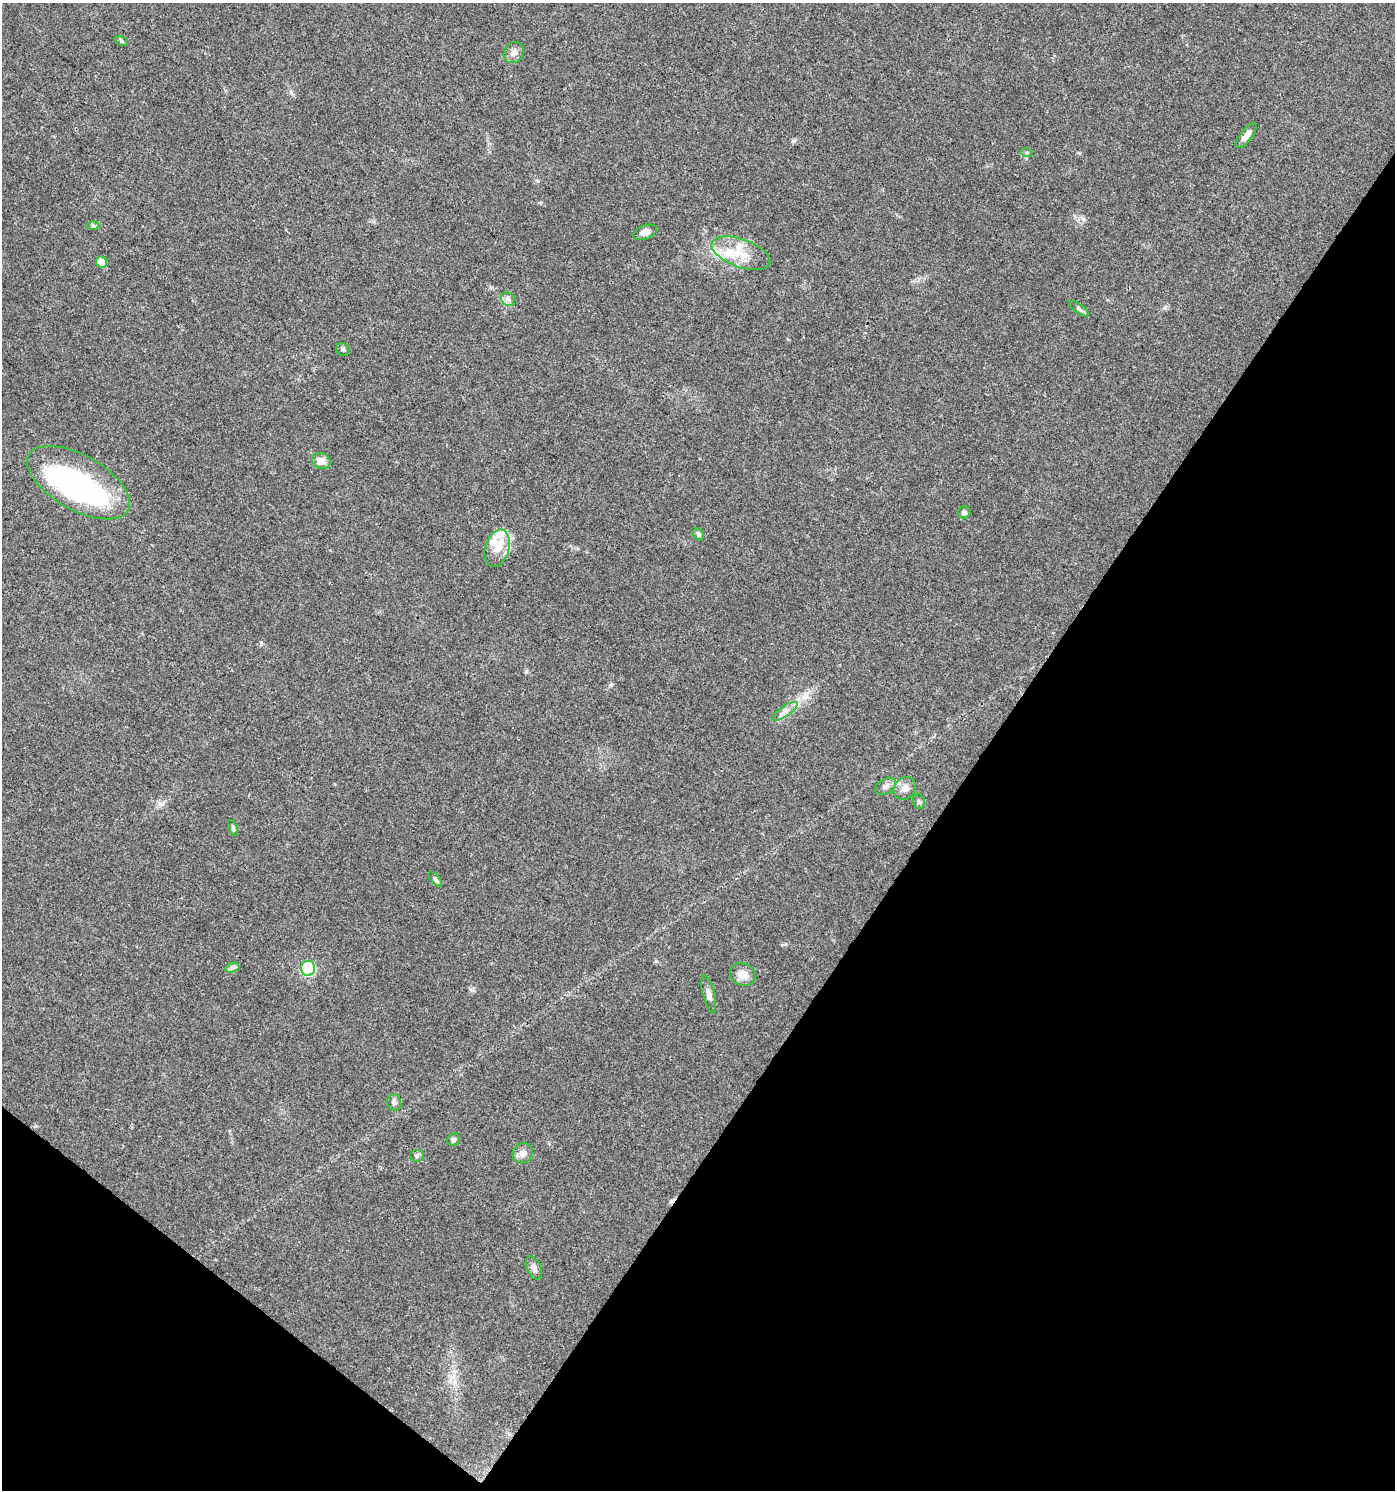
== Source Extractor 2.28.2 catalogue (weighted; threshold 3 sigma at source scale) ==
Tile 15 of 4 x 4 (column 3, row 4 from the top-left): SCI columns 2964-4356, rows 4-1491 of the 5997 x 5955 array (HDU 1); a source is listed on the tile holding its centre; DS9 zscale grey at full resolution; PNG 1397 x 1492 px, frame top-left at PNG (2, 3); each listed source drawn as its Kron ellipse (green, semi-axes under 4 px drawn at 4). Shown black and unused: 34% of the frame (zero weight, under 3 of 4 exposures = <1% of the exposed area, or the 3 px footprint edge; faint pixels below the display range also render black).
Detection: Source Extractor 2.28.2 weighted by HDU 2 'WHT'; one run over the whole footprint, this tile lists its part. Background 0.0437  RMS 0.0042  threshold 0.0188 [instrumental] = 3 sigma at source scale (4.5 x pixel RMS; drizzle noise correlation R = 1.50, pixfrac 1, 0.0396/0.0396 arcsec/px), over >= 5 px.
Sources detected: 38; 1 inside a brighter object's white glare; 1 cosmic-ray / hot-pixel residue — neither listed nor drawn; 5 inside a brighter listed object's ellipse — not listed separately; the other 31 listed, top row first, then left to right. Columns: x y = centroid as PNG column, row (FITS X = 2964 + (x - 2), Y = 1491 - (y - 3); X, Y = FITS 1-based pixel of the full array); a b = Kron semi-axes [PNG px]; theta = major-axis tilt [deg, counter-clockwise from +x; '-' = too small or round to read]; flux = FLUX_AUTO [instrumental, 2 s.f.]
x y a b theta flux
122 41 6 4 -28 0.66
514 53 11 9 55 2.3
1246 136 15 6 51 2.3
1027 153 6 4 -18 0.56
93 226 6 4 -1 0.62
645 232 12 6 20 2.6
741 253 31 14 -19 10
101 262 5 5 - 5.5
508 299 7 6 - 1.5
1079 309 11 4 -37 0.91
343 349 7 6 - 0.85
321 461 9 7 -21 3.3
78 483 57 27 -29 85
964 512 6 6 - 1.3
698 534 6 5 - 1
497 548 19 12 73 6.7
785 711 15 5 34 2.4
886 786 11 7 30 1.8
905 788 12 10 46 3
919 802 8 5 -75 0.81
233 828 8 4 -72 0.77
435 879 9 4 -50 0.78
232 968 7 4 19 0.98
308 968 7 7 - 54
742 975 13 11 -30 3.9
709 995 19 6 -76 2.1
394 1103 8 7 - 1.2
453 1139 7 6 - 0.98
523 1153 10 9 - 2.5
417 1156 7 6 - 0.9
534 1268 12 7 -67 2
Isophote crosses this tile's border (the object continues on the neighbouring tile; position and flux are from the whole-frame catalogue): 1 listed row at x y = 78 483
Unlisted compact peaks at least as high as the median listed source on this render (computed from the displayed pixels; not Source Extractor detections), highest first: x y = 611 685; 291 92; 793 141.